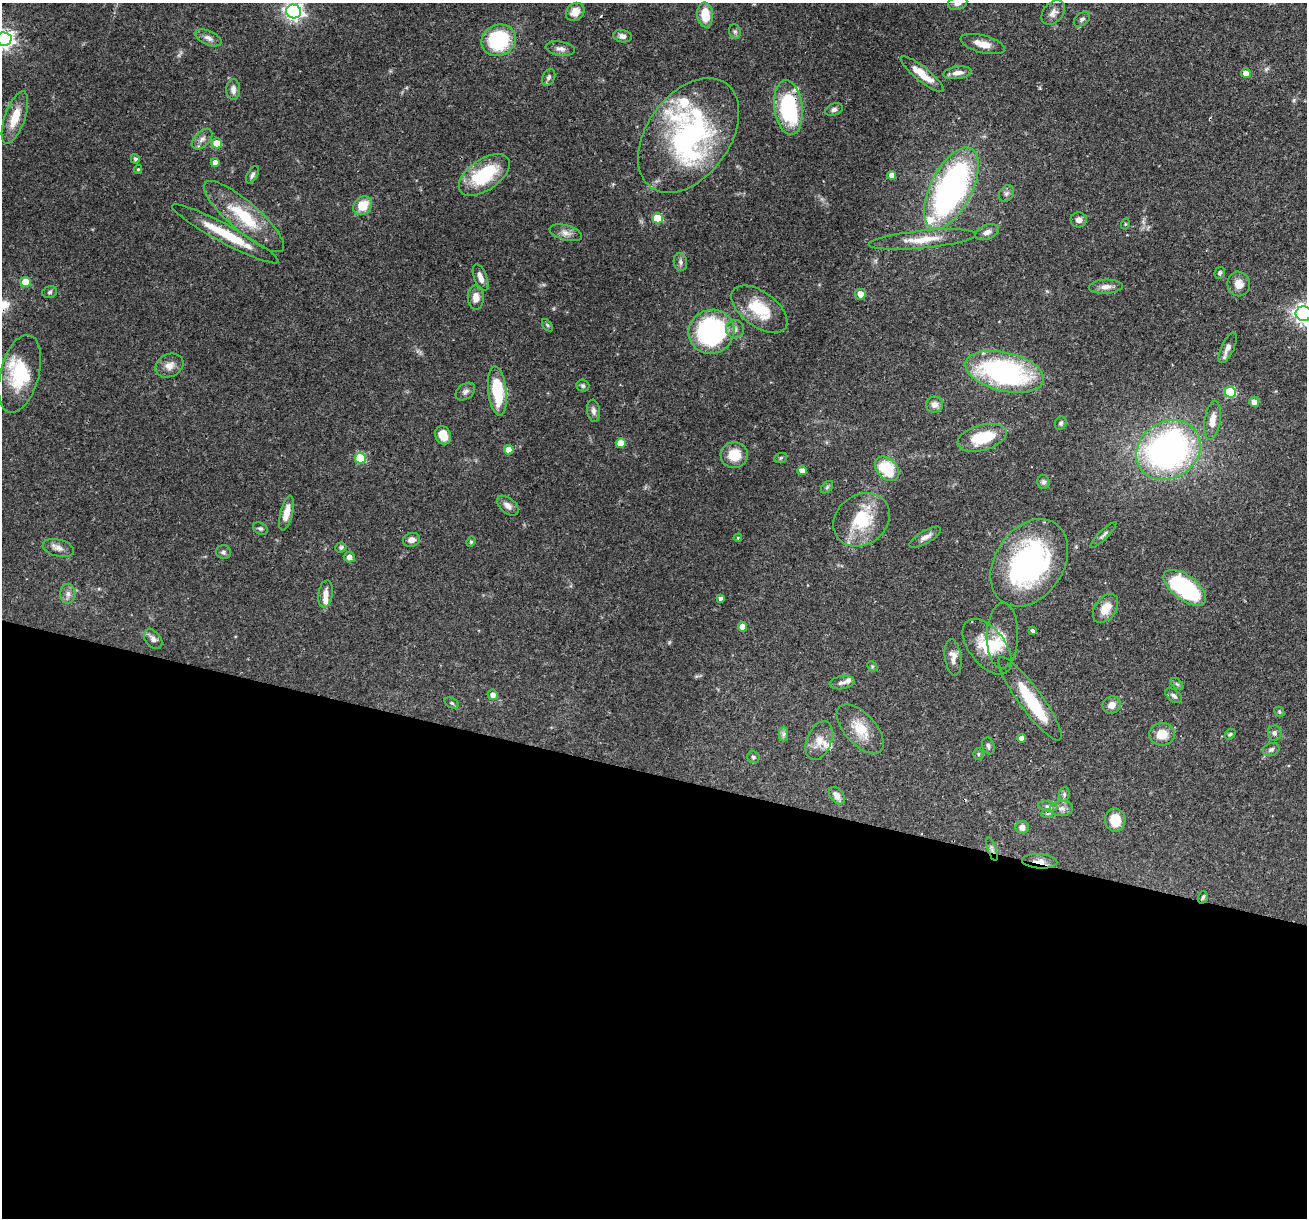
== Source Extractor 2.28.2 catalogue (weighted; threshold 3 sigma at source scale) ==
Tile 14 of 4 x 4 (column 2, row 4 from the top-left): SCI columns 1306-2610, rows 251-1466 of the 5220 x 5237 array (HDU 1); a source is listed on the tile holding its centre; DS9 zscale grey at full resolution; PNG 1309 x 1220 px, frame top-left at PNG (2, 3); each listed source drawn as its Kron ellipse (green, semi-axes under 4 px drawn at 4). Shown black and unused: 37% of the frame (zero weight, under 3 of 4 exposures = <1% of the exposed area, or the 3 px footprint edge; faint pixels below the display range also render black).
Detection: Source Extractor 2.28.2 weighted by HDU 2 'WHT'; one run over the whole footprint, this tile lists its part. Background 0.0569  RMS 0.0032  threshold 0.0144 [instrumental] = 3 sigma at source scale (4.5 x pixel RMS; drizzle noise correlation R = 1.50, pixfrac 1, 0.05/0.05 arcsec/px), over >= 5 px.
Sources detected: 147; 3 inside a brighter object's white glare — neither listed nor drawn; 9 inside a brighter listed object's ellipse — not listed separately; the other 135 listed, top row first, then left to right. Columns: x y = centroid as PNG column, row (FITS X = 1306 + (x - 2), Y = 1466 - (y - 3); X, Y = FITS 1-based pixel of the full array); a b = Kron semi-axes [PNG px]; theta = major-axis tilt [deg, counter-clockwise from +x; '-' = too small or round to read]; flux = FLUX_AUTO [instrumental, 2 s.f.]
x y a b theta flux
958 3 10 6 18 1.4
294 11 7 7 - 140
575 12 10 8 41 3.7
1053 12 14 10 48 2.1
705 15 12 8 -86 7.1
1082 19 9 6 39 0.95
735 31 7 5 -69 0.73
622 36 9 6 -10 1.4
208 38 14 7 -24 1.7
4 39 7 7 - 150
499 40 17 15 24 27
983 44 23 8 -15 3.6
560 49 15 7 -9 1.7
957 73 14 6 7 2.1
1246 73 5 5 - 2.4
922 74 27 7 -39 5.4
549 77 9 6 64 0.92
233 90 10 7 89 1.6
788 108 27 14 -83 34
834 110 9 6 21 0.98
15 117 27 10 70 7.3
688 135 64 41 54 64
202 139 12 7 45 1.6
217 143 5 5 - 7.3
135 159 5 4 - 0.7
215 162 4 4 - 2.4
138 169 4 4 - 0.34
252 175 10 5 60 0.9
484 175 29 15 35 20
892 175 4 4 - 1.9
951 188 44 21 63 96
1006 193 9 7 51 1
363 206 10 8 44 6.8
244 216 51 15 -41 16
658 218 5 5 - 12
1079 220 8 7 - 1.5
1125 224 5 3 - 0.31
987 232 12 7 21 1.8
566 233 17 7 -15 2
225 234 60 9 -28 11
922 239 54 8 6 7
680 262 9 6 -80 1
1220 273 6 5 - 0.76
480 278 14 6 -69 2.4
25 282 5 5 - 7.2
1239 284 12 11 - 2.9
1106 287 17 7 2 2
50 292 7 5 17 0.69
860 294 5 5 - 2.8
476 297 12 8 -90 2.9
759 309 32 17 -36 11
1303 314 8 7 - 170
547 325 7 3 -54 0.45
735 329 9 9 - 1.5
711 332 23 22 - 49
1228 348 16 6 65 2.1
169 366 14 11 26 2.7
1005 372 40 19 -13 60
20 374 40 19 75 16
583 386 6 6 - 0.75
497 391 25 9 -83 15
465 392 11 7 37 1.3
1230 392 6 5 - 23
1254 402 5 5 - 2.1
934 405 8 8 - 1.8
593 411 11 6 -83 1.3
1212 420 19 8 81 3.6
1061 423 7 5 64 0.63
443 435 9 7 -65 4.3
982 438 25 12 15 12
621 443 5 5 - 4.6
509 450 5 4 - 4
1168 450 34 28 33 110
734 455 13 13 - 6.4
360 458 5 5 - 14
781 458 6 5 - 0.45
887 469 14 10 -46 13
802 471 5 4 - 2.3
1043 482 7 6 - 0.83
827 487 7 4 46 0.59
508 506 12 7 -40 1.7
286 513 18 6 76 3.4
862 520 30 25 37 16
260 529 8 5 -28 0.71
1103 535 18 4 45 0.94
925 537 18 6 30 1.8
738 538 4 3 - 0.3
411 540 9 7 13 1.9
471 542 5 4 - 0.44
341 547 5 5 - 0.65
58 548 16 8 -14 2
223 552 7 6 - 0.81
349 557 5 5 - 1.3
1029 563 47 34 56 66
1185 588 25 12 -37 37
68 594 10 7 88 1.5
325 594 14 7 82 2.4
721 598 4 3 - 0.99
1106 608 16 10 54 4.6
743 627 4 4 - 3.2
1033 631 4 3 - 0.92
1002 636 33 15 89 5.1
153 639 11 7 -51 1.5
987 647 32 18 -52 11
953 657 18 8 -83 2.6
872 666 5 4 - 0.44
842 683 12 6 10 1.4
1177 684 7 4 -44 0.54
493 695 5 5 - 1.8
1174 696 10 5 -37 0.98
1030 699 51 11 -54 17
452 703 7 5 -26 0.54
1112 705 9 8 - 2.4
1279 712 5 4 - 0.44
860 729 30 15 -47 7.7
1275 733 7 7 - 0.97
784 734 7 4 89 0.82
1162 734 13 11 5 4.7
1230 734 6 4 39 0.5
1022 738 4 4 - 1.8
819 740 20 12 67 3.8
988 746 8 6 -70 0.83
1271 749 8 6 23 0.95
978 754 5 5 - 0.5
753 757 6 5 - 0.61
1064 794 7 5 85 0.68
837 796 10 6 -50 2.2
1048 806 10 5 -9 0.86
1062 808 11 7 4 1.4
1047 814 6 4 -1 0.45
1115 820 11 10 - 6.2
1022 827 6 6 - 1.9
992 849 12 4 -72 0.86
1040 861 18 7 -5 2.4
1203 897 6 4 72 0.52
Overlapping masked pixels (flux is a lower limit): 4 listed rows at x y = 788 108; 992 849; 1040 861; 1203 897
Isophote crosses this tile's border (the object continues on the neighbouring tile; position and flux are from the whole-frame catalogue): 3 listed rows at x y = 958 3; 4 39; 1303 314